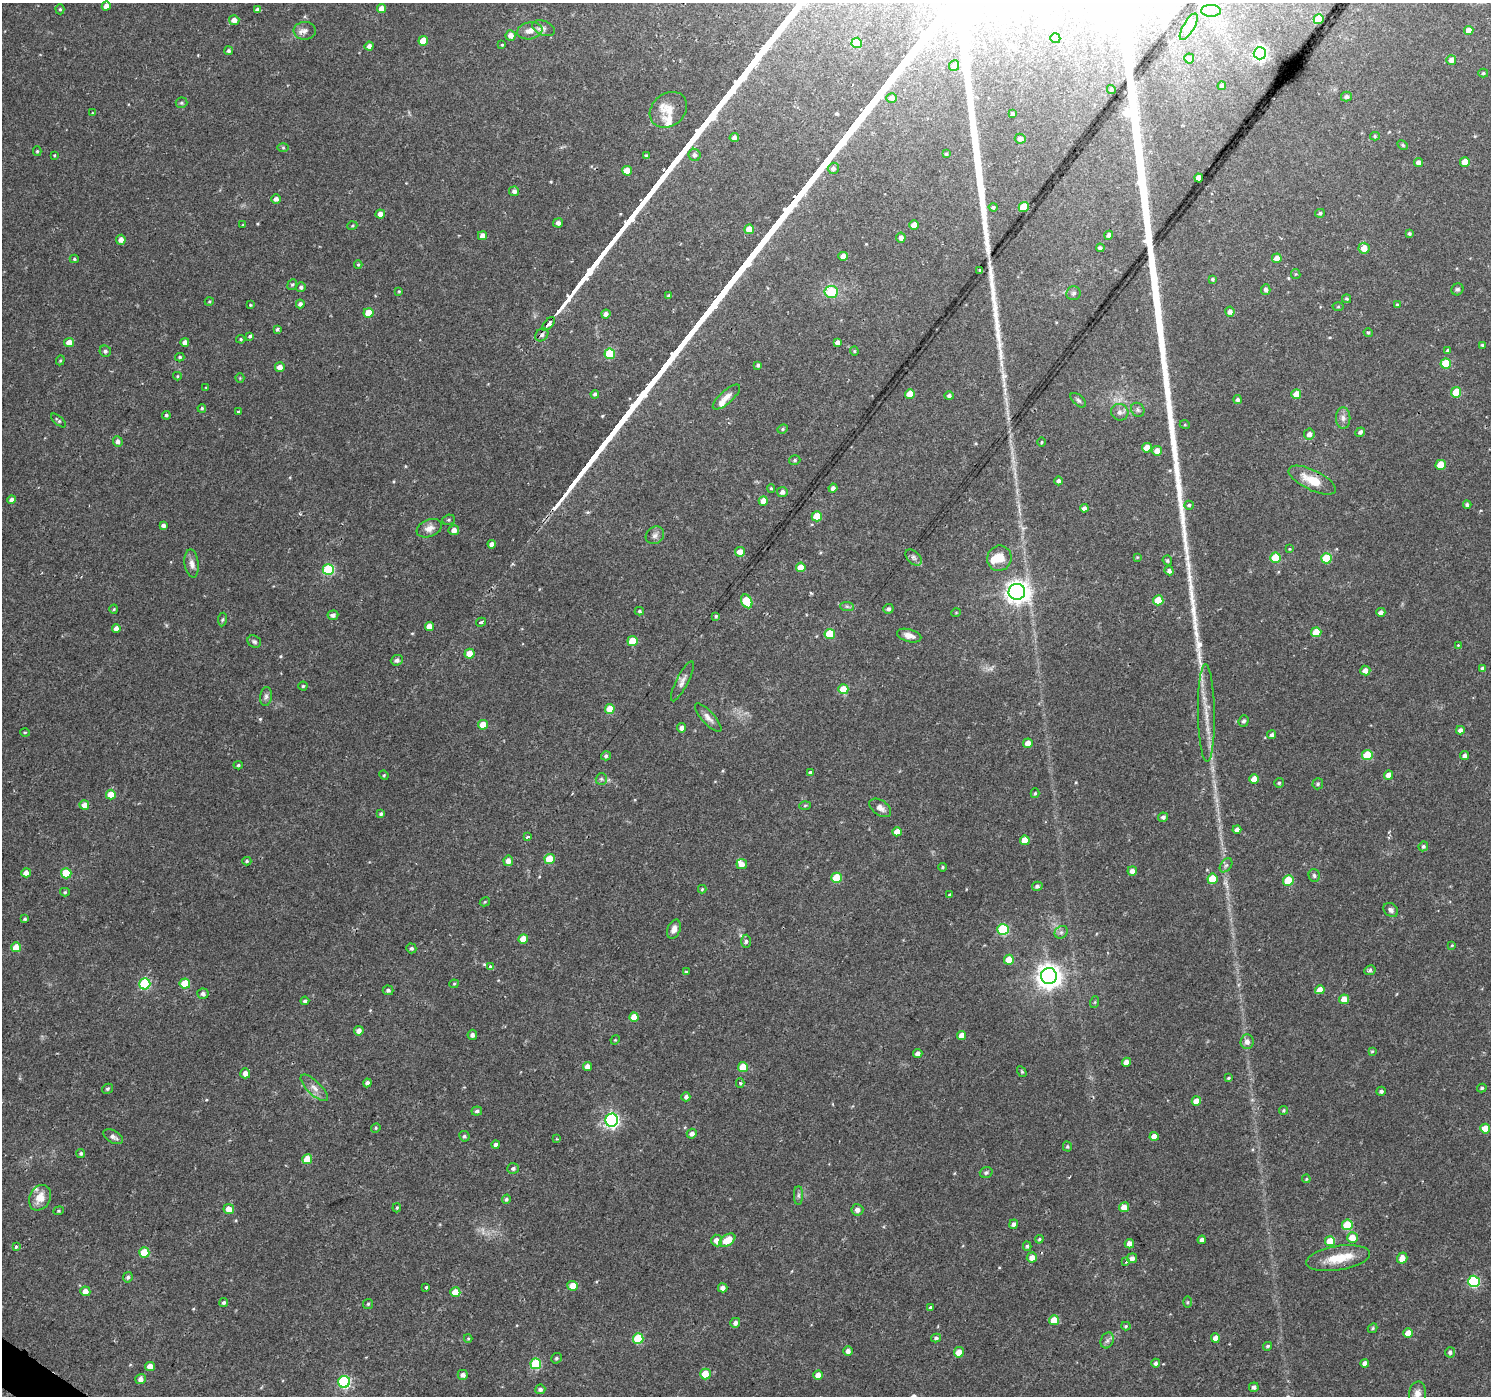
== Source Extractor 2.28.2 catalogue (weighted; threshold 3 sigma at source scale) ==
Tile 7 of 4 x 4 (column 3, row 2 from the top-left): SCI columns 2978-4466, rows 2971-4364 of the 5961 x 6007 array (HDU 1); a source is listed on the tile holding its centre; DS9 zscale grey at full resolution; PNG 1493 x 1398 px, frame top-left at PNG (2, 3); each listed source drawn as its Kron ellipse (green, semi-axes under 4 px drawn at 4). Shown black and unused: <1% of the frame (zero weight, under 2 of 3 exposures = <1% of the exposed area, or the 3 px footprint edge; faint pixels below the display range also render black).
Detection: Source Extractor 2.28.2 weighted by HDU 2 'WHT'; one run over the whole footprint, this tile lists its part. Background 0.0257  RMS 0.0035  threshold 0.0158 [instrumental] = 3 sigma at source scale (4.5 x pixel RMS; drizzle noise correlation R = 1.50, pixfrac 1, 0.0396/0.0396 arcsec/px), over >= 5 px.
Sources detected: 383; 2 too faint to see at this stretch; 2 inside a brighter object's white glare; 1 cosmic-ray / hot-pixel residue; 1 long thin detection or spike segment (spike, bleed or trail) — neither listed nor drawn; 6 inside a brighter listed object's ellipse — not listed separately; the other 371 listed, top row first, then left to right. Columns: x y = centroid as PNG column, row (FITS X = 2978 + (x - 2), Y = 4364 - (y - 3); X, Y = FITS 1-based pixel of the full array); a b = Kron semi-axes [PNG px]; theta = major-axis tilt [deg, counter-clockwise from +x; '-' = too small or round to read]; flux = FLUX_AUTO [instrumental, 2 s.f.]
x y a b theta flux
106 6 4 4 - 2.7
60 9 5 4 - 0.52
381 9 4 4 - 3.2
257 10 4 4 - 1
1211 11 10 6 0 1.9
1319 19 5 5 - 10
234 20 5 5 - 2.6
1189 27 15 5 60 1.5
544 28 12 7 -21 1.6
1469 30 4 4 - 4.6
305 31 11 9 3 1.9
530 31 13 8 10 3
511 35 5 5 - 2.1
1055 38 5 5 - 1.2
423 41 5 5 - 5.7
857 43 5 5 - 13
502 45 3 2 - 0.31
369 46 4 4 - 1.5
229 51 4 4 - 0.73
1260 53 6 6 - 78
1189 58 5 5 - 1.8
1451 60 5 4 - 2.2
954 66 5 5 - 1.3
1483 73 5 4 - 0.53
1222 86 4 4 - 0.97
1111 89 5 4 - 0.63
1346 96 5 5 - 1.1
892 98 5 5 - 1.4
181 103 6 5 - 0.63
668 110 20 16 39 5.1
92 113 3 2 - 0.21
1013 114 4 4 - 0.73
1375 136 5 4 - 0.53
734 137 5 4 - 1.4
1020 139 5 5 - 1.6
1403 145 6 4 -29 0.48
283 148 6 4 -1 0.43
37 151 5 4 - 0.44
946 154 4 3 - 0.54
54 155 3 3 - 0.3
695 155 6 6 - 1.1
646 156 3 3 - 0.74
1418 162 4 4 - 1.4
1465 162 5 5 - 3.5
833 168 6 5 - 1.3
627 171 5 5 - 5.1
1199 178 4 4 - 3.4
514 191 5 5 - 1.3
276 199 5 4 - 1.4
993 207 4 4 - 0.6
1024 207 5 5 - 13
1320 213 5 4 - 0.63
380 214 5 4 - 2.2
558 223 5 4 - 1.3
243 225 4 3 - 0.26
914 225 5 4 - 3.6
352 226 5 3 - 0.37
749 229 5 4 - 5.2
1409 233 4 4 - 0.6
1109 235 4 4 - 1.3
482 236 4 4 - 2.2
901 238 5 4 - 1.6
121 240 5 4 - 2
1100 248 4 4 - 0.82
1364 248 5 5 - 3.7
843 256 5 4 - 2.5
1277 258 5 5 - 3.3
74 259 4 4 - 0.53
358 265 4 3 - 0.44
980 270 3 2 - 0.28
1296 274 5 4 - 0.36
1212 279 4 4 - 0.56
292 284 5 4 - 0.52
301 287 5 4 - 0.87
1266 289 5 4 - 1.2
1457 289 6 5 - 0.72
399 291 3 3 - 0.31
831 292 6 6 - 13
1074 293 7 7 - 0.93
669 296 4 3 - 0.88
1346 299 4 4 - 0.55
209 302 4 3 - 0.35
300 304 4 4 - 1.2
250 305 4 3 - 0.34
1397 305 4 4 - 0.5
1338 307 5 3 - 0.36
1230 312 5 4 - 1.5
369 313 5 5 - 6.4
606 314 4 4 - 1.4
548 324 8 4 51 3.8
277 329 4 3 - 0.78
1368 333 5 4 - 0.49
542 335 7 5 45 1.1
250 336 4 3 - 0.91
241 339 4 3 - 0.39
185 342 4 4 - 1.7
837 342 4 4 - 1.5
69 343 5 4 - 3.4
1482 345 3 3 - 0.45
1448 350 4 3 - 0.71
105 351 6 5 - 0.95
854 351 4 4 - 0.38
610 354 5 5 - 15
180 357 4 3 - 0.55
60 360 5 4 - 0.44
1446 363 5 5 - 11
758 365 4 3 - 0.76
280 367 5 4 - 2.3
177 376 4 4 - 0.36
240 378 4 4 - 0.34
206 388 4 2 - 0.24
1456 392 5 5 - 9.2
595 394 4 3 - 0.66
910 394 5 5 - 6.1
1296 394 5 5 - 4.4
949 396 4 4 - 1
726 397 17 6 41 2.3
1078 400 9 5 -41 0.81
1238 400 4 4 - 0.97
202 408 4 3 - 0.59
1138 410 7 6 - 0.86
238 412 3 3 - 0.52
1120 412 9 8 - 1.6
166 415 4 4 - 0.67
1343 418 10 7 -90 1.6
58 420 9 4 -41 0.6
1185 425 5 3 - 0.32
783 429 5 4 - 0.53
1360 432 5 4 - 1
1309 434 5 5 - 1.7
118 441 5 5 - 1.2
1041 442 4 3 - 0.36
1147 448 5 4 - 4
1157 451 5 4 - 3.1
795 460 6 4 16 0.61
1441 465 5 5 - 7.1
1312 480 26 10 -26 8.3
1059 481 4 4 - 1.2
771 488 4 4 - 0.51
833 488 4 4 - 1.5
782 492 5 5 - 1.4
12 500 4 4 - 1.4
763 501 5 4 - 4
1189 505 5 4 - 0.66
1467 505 4 4 - 0.89
1084 508 4 4 - 1.5
817 516 5 5 - 8.7
449 520 6 5 - 0.59
163 525 4 4 - 1.1
429 528 13 8 22 2.5
454 530 5 5 - 2.1
655 535 10 8 38 1.5
492 544 4 4 - 2.2
1290 549 4 3 - 0.35
740 552 5 5 - 3
913 557 9 6 -45 1.1
1137 557 4 3 - 0.34
999 558 13 12 - 4.8
1275 558 5 5 - 11
1326 558 5 5 - 16
1167 560 5 4 - 0.6
192 564 14 7 -83 2
801 567 5 4 - 4.8
328 570 5 5 - 26
1169 571 5 4 - 1.1
1017 592 8 8 - 260
1158 600 5 5 - 8.5
747 601 7 5 -61 13
847 606 7 4 -1 0.72
114 609 4 4 - 0.37
888 609 5 4 - 0.88
639 611 4 3 - 0.55
1381 612 4 4 - 1.2
956 613 4 3 - 0.25
333 615 5 4 - 1.1
716 616 4 3 - 0.59
222 620 7 4 81 0.59
481 622 5 3 - 1.2
429 626 4 4 - 3.3
116 628 4 4 - 1.8
1316 632 5 5 - 6.8
830 634 5 5 - 13
909 636 12 6 -15 2.2
632 641 5 5 - 8.8
254 642 7 6 - 0.77
1458 645 3 3 - 0.3
469 654 5 5 - 5.6
397 660 6 5 - 1.3
1483 669 4 4 - 1.1
1365 671 5 5 - 2.2
682 681 22 6 63 1.9
303 686 4 4 - 0.54
843 689 5 5 - 7.5
266 696 9 6 82 1.1
610 709 5 5 - 6.2
1206 713 49 8 -89 7.1
708 718 18 6 -47 2.1
1244 721 6 5 - 0.93
483 725 5 5 - 6.8
681 728 4 4 - 1.6
1460 730 4 4 - 1.3
25 732 5 3 - 0.37
1272 735 5 4 - 0.78
1028 743 5 5 - 3.5
1367 755 5 5 - 10
606 756 5 4 - 0.81
1465 756 4 4 - 1.3
238 765 4 4 - 0.54
811 772 4 3 - 3.4
384 775 5 4 - 0.4
1389 775 4 4 - 3
601 779 6 5 - 0.67
1254 779 5 5 - 4.6
1279 783 5 4 - 0.58
1318 784 5 5 - 0.61
1035 793 5 4 - 0.47
111 795 5 5 - 5.3
84 805 5 4 - 2.9
805 805 6 4 3 0.45
880 808 12 7 -35 2.3
381 814 4 4 - 0.72
1163 817 5 4 - 0.97
1237 830 4 4 - 1.6
897 832 5 4 - 3.7
528 837 3 3 - 0.86
1025 840 5 5 - 5.5
1423 846 5 4 - 0.83
550 859 5 5 - 10
247 861 4 4 - 0.47
508 861 5 5 - 2.3
742 864 5 5 - 2.4
1226 865 8 5 52 0.84
942 867 4 3 - 0.45
1132 871 5 4 - 1.9
26 873 5 4 - 2.4
66 873 5 5 - 10
1314 875 6 5 - 0.71
836 878 5 5 - 11
1212 879 5 5 - 8.1
1288 881 5 5 - 11
1037 886 5 4 - 0.85
702 889 4 4 - 0.38
65 892 5 4 - 0.53
949 895 3 3 - 3.2
485 902 5 4 - 0.36
1391 910 8 6 -39 1.1
25 919 4 4 - 0.53
674 929 10 6 70 2.1
1003 929 5 5 - 27
1061 932 7 6 - 0.93
523 939 5 4 - 5.5
746 941 6 4 89 0.95
1452 945 4 3 - 0.32
16 947 5 5 - 5.7
411 948 5 5 - 0.8
1009 960 5 5 - 5.3
490 967 3 3 - 3.6
1370 970 6 5 - 0.73
686 972 4 4 - 0.55
1049 976 8 8 - 320
145 984 5 5 - 27
185 984 5 5 - 9.8
454 984 4 4 - 0.38
388 990 5 5 - 0.85
1320 990 5 4 - 3.8
203 994 5 5 - 1.1
1344 999 5 5 - 3.6
305 1001 4 4 - 0.73
1095 1002 6 4 71 0.45
634 1017 5 4 - 4.7
359 1031 5 4 - 1.9
472 1035 5 4 - 1
962 1035 4 4 - 3.6
615 1040 5 4 - 0.31
1247 1042 7 6 - 1.9
1372 1051 4 3 - 0.36
918 1054 4 4 - 1.8
1126 1062 4 4 - 2.2
587 1066 4 4 - 2
743 1067 5 5 - 7.5
1022 1072 6 3 -58 0.42
245 1073 5 5 - 2.2
1229 1078 4 3 - 0.45
367 1083 4 4 - 1.3
740 1083 5 4 - 0.57
314 1088 18 7 -44 2.5
1482 1088 5 4 - 0.58
107 1089 6 4 32 0.61
1381 1091 5 4 - 0.88
686 1097 4 4 - 1.2
1196 1101 5 4 - 3.8
1284 1110 4 4 - 0.45
477 1111 5 4 - 0.8
612 1120 6 6 - 79
376 1128 5 4 - 0.49
1485 1129 5 5 - 5.9
692 1134 5 5 - 1.6
464 1136 5 5 - 0.67
1154 1136 4 4 - 2.8
113 1137 11 6 -29 1.3
557 1139 3 3 - 0.3
496 1145 4 4 - 1.1
1067 1147 5 4 - 0.49
81 1153 4 4 - 0.63
307 1159 5 5 - 6.8
513 1168 6 5 - 0.87
986 1172 6 5 - 0.85
1306 1179 4 4 - 0.36
798 1195 9 4 -90 0.88
40 1198 13 10 60 4.7
506 1199 5 4 - 0.72
1124 1207 5 5 - 3.2
397 1208 4 3 - 0.4
229 1209 5 5 - 3.8
857 1210 6 5 - 1.7
59 1211 5 4 - 0.46
1013 1224 5 4 - 1.2
1347 1225 5 5 - 14
1352 1238 5 5 - 4.5
1039 1239 4 3 - 0.5
717 1240 6 5 - 2.9
727 1240 9 5 34 7.1
1202 1240 4 4 - 1.5
1330 1241 5 5 - 9
1129 1244 5 4 - 2.3
1027 1246 5 4 - 0.62
16 1247 3 3 - 0.88
144 1252 5 5 - 10
1032 1257 5 5 - 2.4
1132 1258 5 4 - 1.5
1338 1258 32 12 9 8.7
1402 1258 5 5 - 2.9
1126 1262 3 2 - 0.56
128 1277 5 4 - 0.77
1474 1281 6 5 - 32
573 1286 5 4 - 4.2
426 1287 3 3 - 4.9
723 1288 5 4 - 1.7
85 1291 5 5 - 3
455 1292 5 5 - 5.6
224 1302 4 4 - 0.71
1187 1302 6 4 89 0.41
368 1304 5 5 - 0.48
931 1307 4 3 - 1.1
1054 1320 5 5 - 5.9
735 1323 5 5 - 1.3
1126 1326 4 4 - 0.47
1373 1328 5 4 - 0.49
1408 1333 5 4 - 4
468 1338 4 4 - 0.38
936 1338 5 4 - 0.79
1215 1338 5 4 - 2.6
638 1339 5 5 - 17
1107 1340 8 6 69 1.2
1268 1346 4 3 - 0.57
848 1351 5 4 - 1.6
959 1352 5 5 - 4.1
1450 1352 5 5 - 0.92
556 1358 5 5 - 0.62
1156 1363 4 4 - 1
1365 1363 4 4 - 1.7
536 1364 5 5 - 21
150 1366 5 4 - 3.3
705 1374 5 5 - 7
463 1375 5 5 - 1.6
818 1375 5 4 - 2.9
141 1379 5 5 - 1.8
344 1382 6 6 - 41
1254 1387 5 4 - 1.1
540 1389 5 5 - 1
1417 1393 12 8 82 2.4
Overlapping masked pixels (flux is a lower limit): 2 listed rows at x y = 548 324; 1312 480
Isophote crosses this tile's border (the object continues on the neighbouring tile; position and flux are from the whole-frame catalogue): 3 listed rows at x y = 257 10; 1189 27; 1417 1393